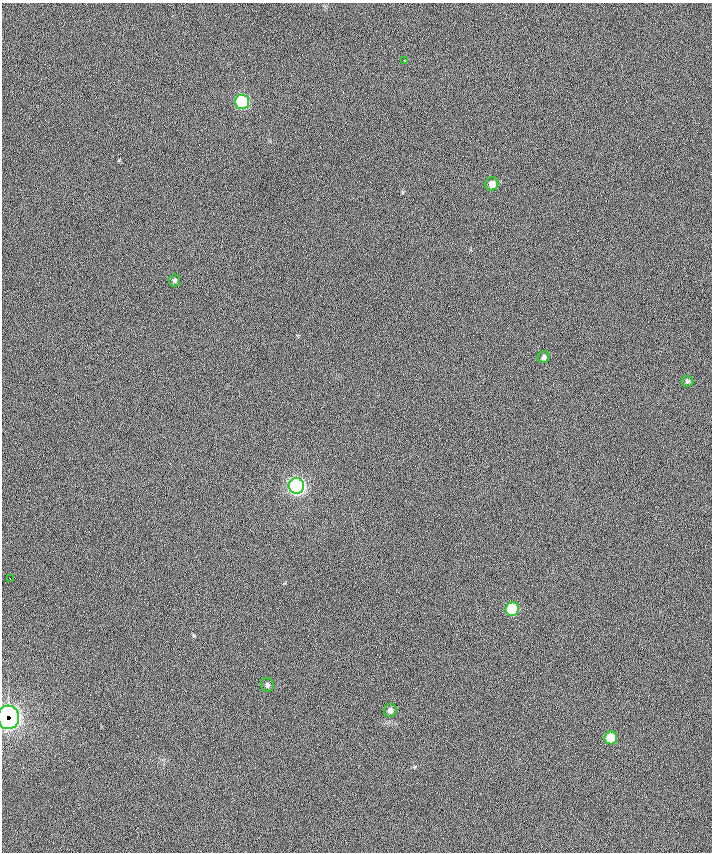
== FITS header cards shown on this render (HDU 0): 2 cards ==
NAXIS1  =                  710 /
NAXIS2  =                  850 /

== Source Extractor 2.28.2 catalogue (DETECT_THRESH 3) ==
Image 710 x 850 px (HDU 0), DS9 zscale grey, 1 PNG px = 1 image px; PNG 714 x 854 px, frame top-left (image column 1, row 850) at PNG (2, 3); each listed source drawn as its Kron ellipse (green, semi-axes under 4 px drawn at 4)
Background -0.431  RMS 22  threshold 67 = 3 sigma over >= 5 px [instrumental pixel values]
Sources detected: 13; all 13 listed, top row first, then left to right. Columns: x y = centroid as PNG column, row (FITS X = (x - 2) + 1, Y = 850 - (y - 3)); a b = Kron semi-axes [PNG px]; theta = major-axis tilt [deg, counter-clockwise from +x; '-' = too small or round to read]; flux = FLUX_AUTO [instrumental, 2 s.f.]
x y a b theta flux
404 60 3 3 - 8100
242 102 7 7 - 170000
492 184 6 6 - 11000
175 280 6 5 - 3600
544 357 6 5 - 4800
687 381 6 5 - 3100
296 486 8 7 - 520000
10 579 3 2 - 970
512 609 7 6 - 83000
267 685 7 6 - 4400
390 710 6 6 - 7400
8 717 12 11 - 670000
611 738 6 6 - 37000
At the frame edge (FLAGS 8, measured only in part): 1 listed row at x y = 8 717